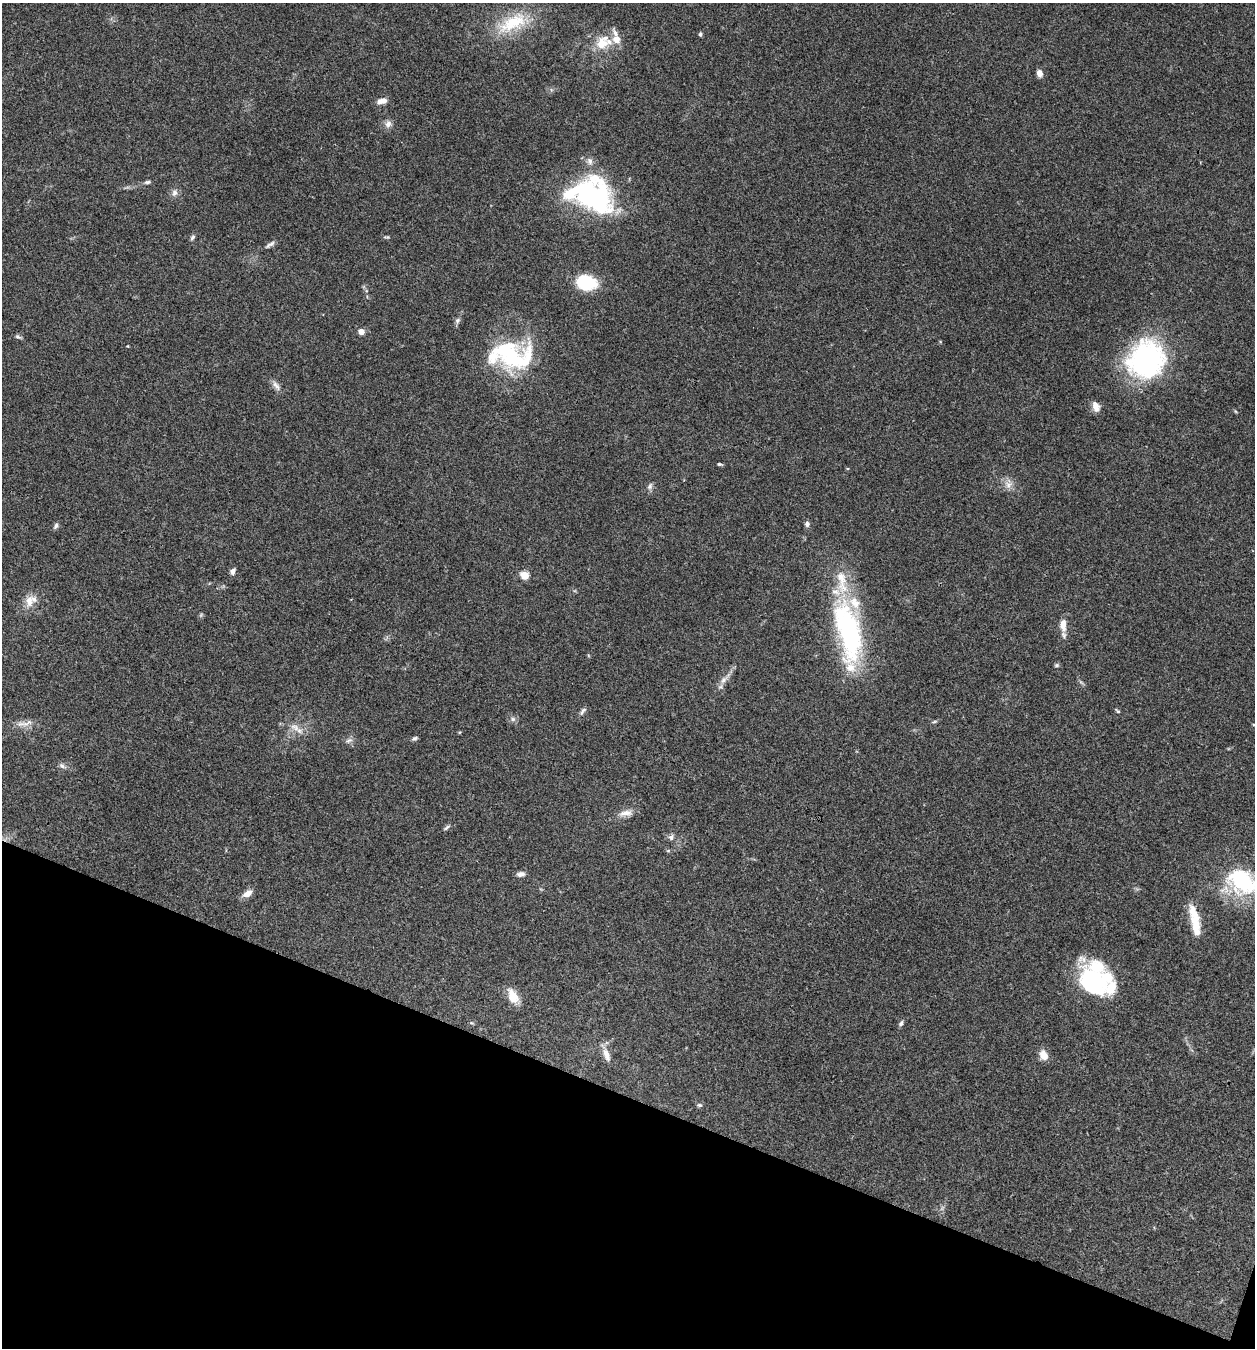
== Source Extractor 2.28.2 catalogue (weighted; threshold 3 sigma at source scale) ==
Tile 15 of 4 x 4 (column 3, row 4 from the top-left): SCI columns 2769-4021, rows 3-1348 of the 5407 x 5394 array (HDU 1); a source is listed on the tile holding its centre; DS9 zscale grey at full resolution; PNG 1257 x 1350 px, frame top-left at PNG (2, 3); no overlay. Shown black and unused: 19% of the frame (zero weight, under 3 of 4 exposures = <1% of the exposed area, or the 3 px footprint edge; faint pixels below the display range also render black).
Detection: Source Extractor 2.28.2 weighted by HDU 2 'WHT'; one run over the whole footprint, this tile lists its part. Background 0.113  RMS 0.0062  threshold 0.0278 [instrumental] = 3 sigma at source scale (4.5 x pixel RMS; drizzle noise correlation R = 1.50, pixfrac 1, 0.05/0.05 arcsec/px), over >= 5 px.
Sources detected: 63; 9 inside a brighter listed object's ellipse — not listed separately; the other 54 listed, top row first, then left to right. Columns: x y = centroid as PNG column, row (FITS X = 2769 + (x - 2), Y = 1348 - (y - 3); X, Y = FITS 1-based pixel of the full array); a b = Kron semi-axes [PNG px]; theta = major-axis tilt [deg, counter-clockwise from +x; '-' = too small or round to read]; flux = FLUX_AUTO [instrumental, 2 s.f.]
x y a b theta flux
513 23 44 18 28 25
700 34 5 4 - 1
602 43 18 16 54 13
1039 73 8 6 -77 3.5
382 101 11 6 16 4.5
388 124 10 9 - 3
147 182 9 5 10 1.4
174 193 9 8 - 2.6
591 195 51 34 -20 110
192 237 7 5 51 1.3
386 237 10 2 0 0.81
270 244 14 5 34 2
586 282 17 13 -16 33
458 320 8 6 48 1.7
361 331 4 4 - 7.7
17 336 7 6 - 1.2
511 355 55 30 -5 65
1146 360 38 34 50 120
276 386 16 6 -53 2.9
1096 407 13 8 -72 4.6
719 464 5 4 - 0.95
1008 485 11 9 -76 4
650 486 10 6 67 1.8
807 524 8 6 83 1.7
56 526 8 5 63 1.5
233 571 8 6 67 2.1
524 575 5 4 - 23
29 601 17 11 85 7
1063 625 14 7 -90 6.7
848 631 80 28 -77 100
1056 665 6 5 - 0.97
723 680 12 7 58 3.6
583 711 12 5 51 1.7
1117 711 8 3 -42 0.83
513 719 6 6 - 1.4
934 722 6 4 19 0.84
25 723 27 7 8 5.1
295 727 15 8 -25 4.8
415 738 8 5 24 1.3
349 740 10 5 21 1.9
62 766 9 6 -44 1.9
625 813 20 8 11 4.9
446 827 9 4 45 1.2
671 837 8 6 71 1.9
521 874 10 6 7 2.5
1242 881 42 28 -33 51
247 894 11 7 33 5.1
1196 927 31 11 -76 12
1095 981 36 30 -24 61
513 996 19 10 -63 8.6
901 1023 7 5 62 1.5
606 1055 21 8 -71 5.1
1043 1055 11 8 -60 6.5
699 1105 7 5 -18 1.1
Isophote crosses this tile's border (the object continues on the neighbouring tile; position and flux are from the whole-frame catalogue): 1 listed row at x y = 1242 881